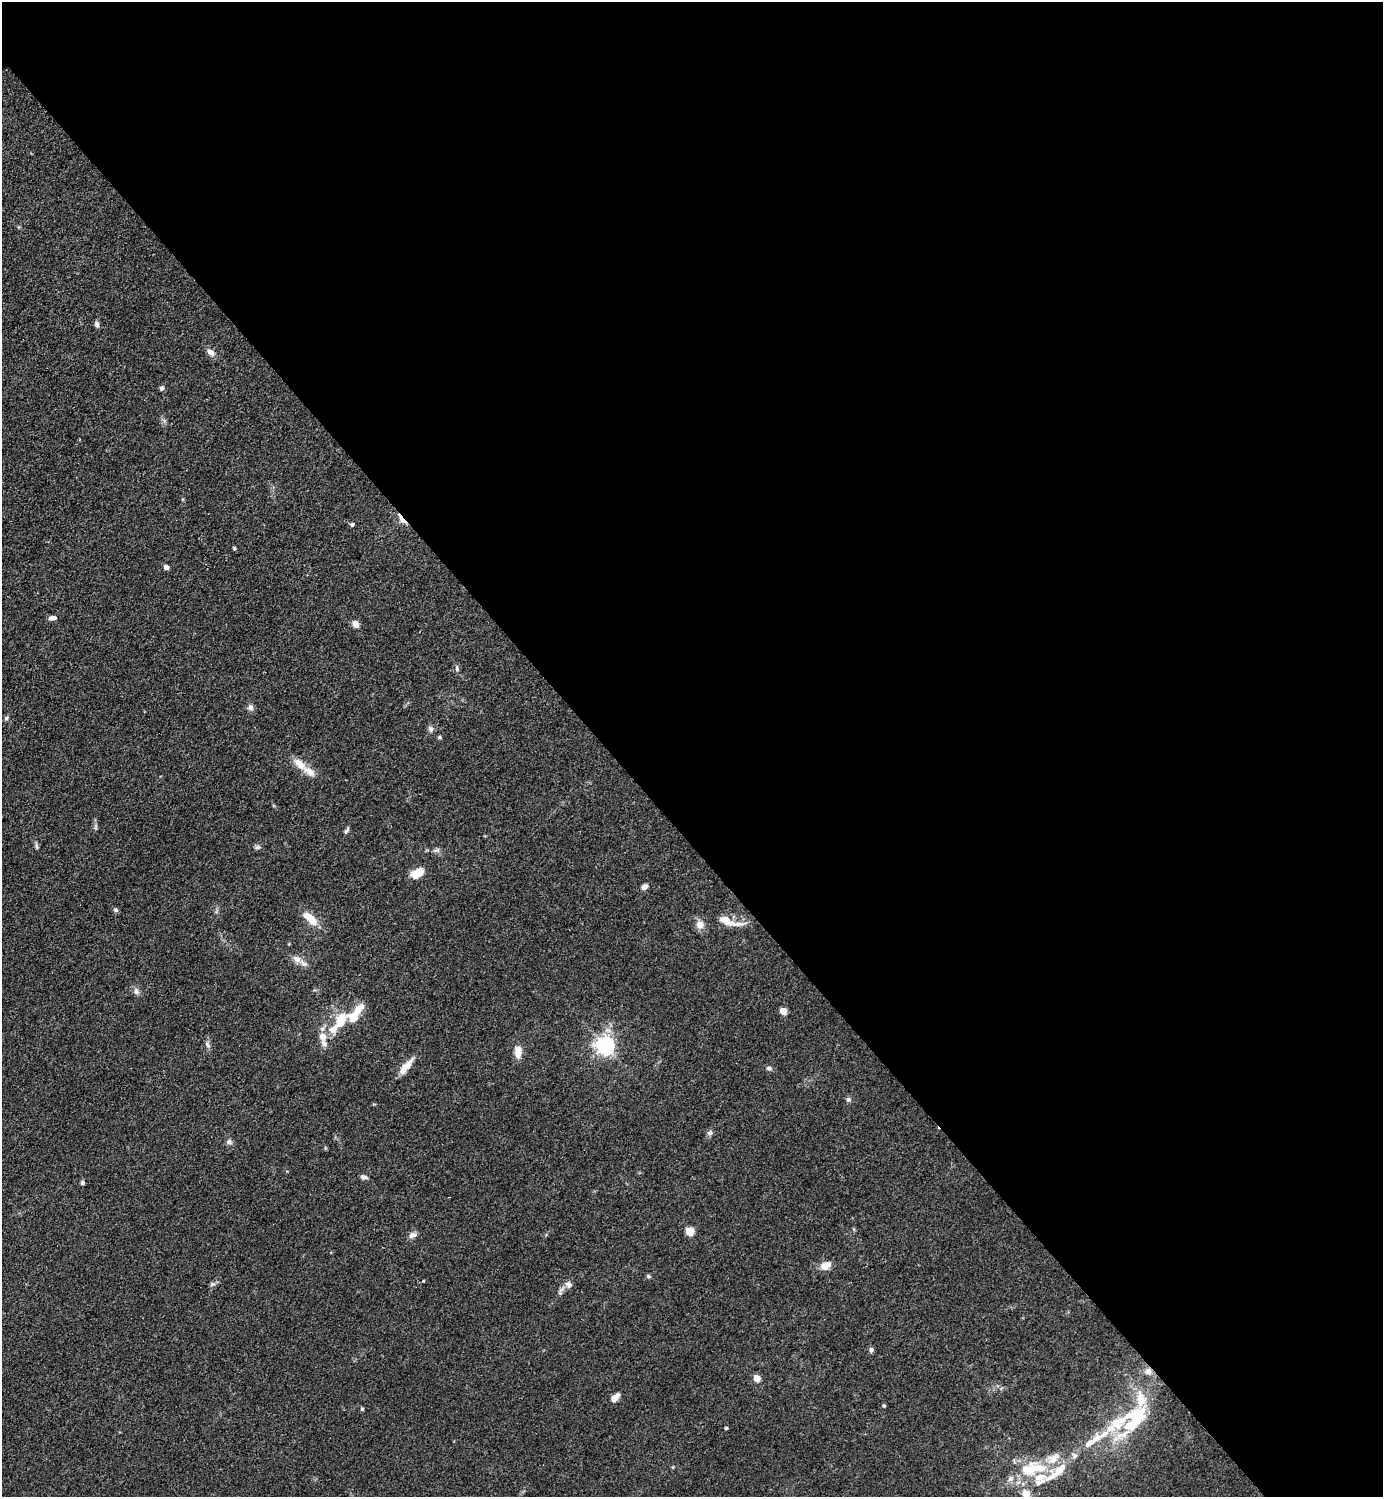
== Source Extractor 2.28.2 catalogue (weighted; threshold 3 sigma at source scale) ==
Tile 8 of 4 x 4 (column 4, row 2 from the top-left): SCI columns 4443-5823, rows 2991-4485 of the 5980 x 5982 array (HDU 1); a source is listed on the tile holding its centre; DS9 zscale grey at full resolution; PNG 1385 x 1499 px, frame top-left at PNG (2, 2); no overlay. Shown black and unused: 56% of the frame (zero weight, under 3 of 4 exposures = <1% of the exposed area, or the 3 px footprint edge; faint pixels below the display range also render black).
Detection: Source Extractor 2.28.2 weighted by HDU 2 'WHT'; one run over the whole footprint, this tile lists its part. Background 0.0863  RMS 0.0063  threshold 0.0286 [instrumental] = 3 sigma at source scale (4.5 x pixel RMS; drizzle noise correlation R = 1.50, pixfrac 1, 0.05/0.05 arcsec/px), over >= 5 px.
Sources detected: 72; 14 inside a brighter listed object's ellipse — not listed separately; the other 58 listed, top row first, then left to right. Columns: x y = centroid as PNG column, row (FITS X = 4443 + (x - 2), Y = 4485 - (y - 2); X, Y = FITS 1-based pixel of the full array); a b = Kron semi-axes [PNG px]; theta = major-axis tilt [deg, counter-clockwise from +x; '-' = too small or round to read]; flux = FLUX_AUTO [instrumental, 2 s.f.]
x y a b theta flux
97 324 8 5 -77 1.8
211 352 12 7 -31 3.3
162 388 5 4 - 2.4
402 519 16 4 -52 4.7
352 525 4 4 - 1.8
234 548 4 3 - 1
166 567 5 4 - 3.3
53 618 9 5 5 2.7
355 624 5 4 - 12
457 668 9 5 -76 1.5
250 707 8 8 - 2.3
6 718 6 5 - 1.2
430 729 8 6 -62 1.9
439 737 5 4 - 0.86
299 764 22 10 -42 8.1
347 830 12 4 62 1.5
257 847 7 5 20 1.4
437 850 9 5 5 1.8
417 873 15 9 29 9.1
644 887 7 6 - 3
116 910 7 6 - 1.3
310 918 21 8 -44 11
727 921 25 9 -24 9.3
700 925 6 5 - 8.5
297 959 13 8 -32 4.1
136 991 9 7 -82 2.3
783 1011 5 4 - 12
353 1016 12 9 50 9.6
341 1020 15 9 59 14
322 1036 11 10 - 5.8
207 1044 9 4 -56 1.5
605 1046 6 6 - 300
518 1052 13 8 -90 7.1
406 1067 26 8 51 7.7
769 1068 8 6 -17 1.7
848 1099 6 6 - 1.5
710 1133 8 6 42 1.7
229 1142 8 7 - 1.9
364 1177 8 5 -15 2.2
82 1183 6 5 - 1.1
689 1231 5 5 - 23
413 1235 11 7 13 2.9
825 1266 8 6 36 9.4
649 1276 6 4 -20 0.96
212 1284 6 5 - 1.3
569 1285 9 7 -61 3
871 1350 6 5 - 1.7
1148 1371 8 8 - 3.1
757 1378 5 4 - 13
615 1397 9 5 44 5.6
884 1406 4 4 - 0.85
362 1409 4 4 - 0.86
1133 1421 47 17 50 39
726 1428 3 3 - 1.1
1095 1440 53 9 33 23
1030 1469 30 15 15 29
1059 1470 23 9 41 12
1026 1494 5 5 - 18
Overlapping masked pixels (flux is a lower limit): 2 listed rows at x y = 402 519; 1148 1371
Isophote crosses this tile's border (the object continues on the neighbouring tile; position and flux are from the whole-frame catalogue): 1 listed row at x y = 1026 1494